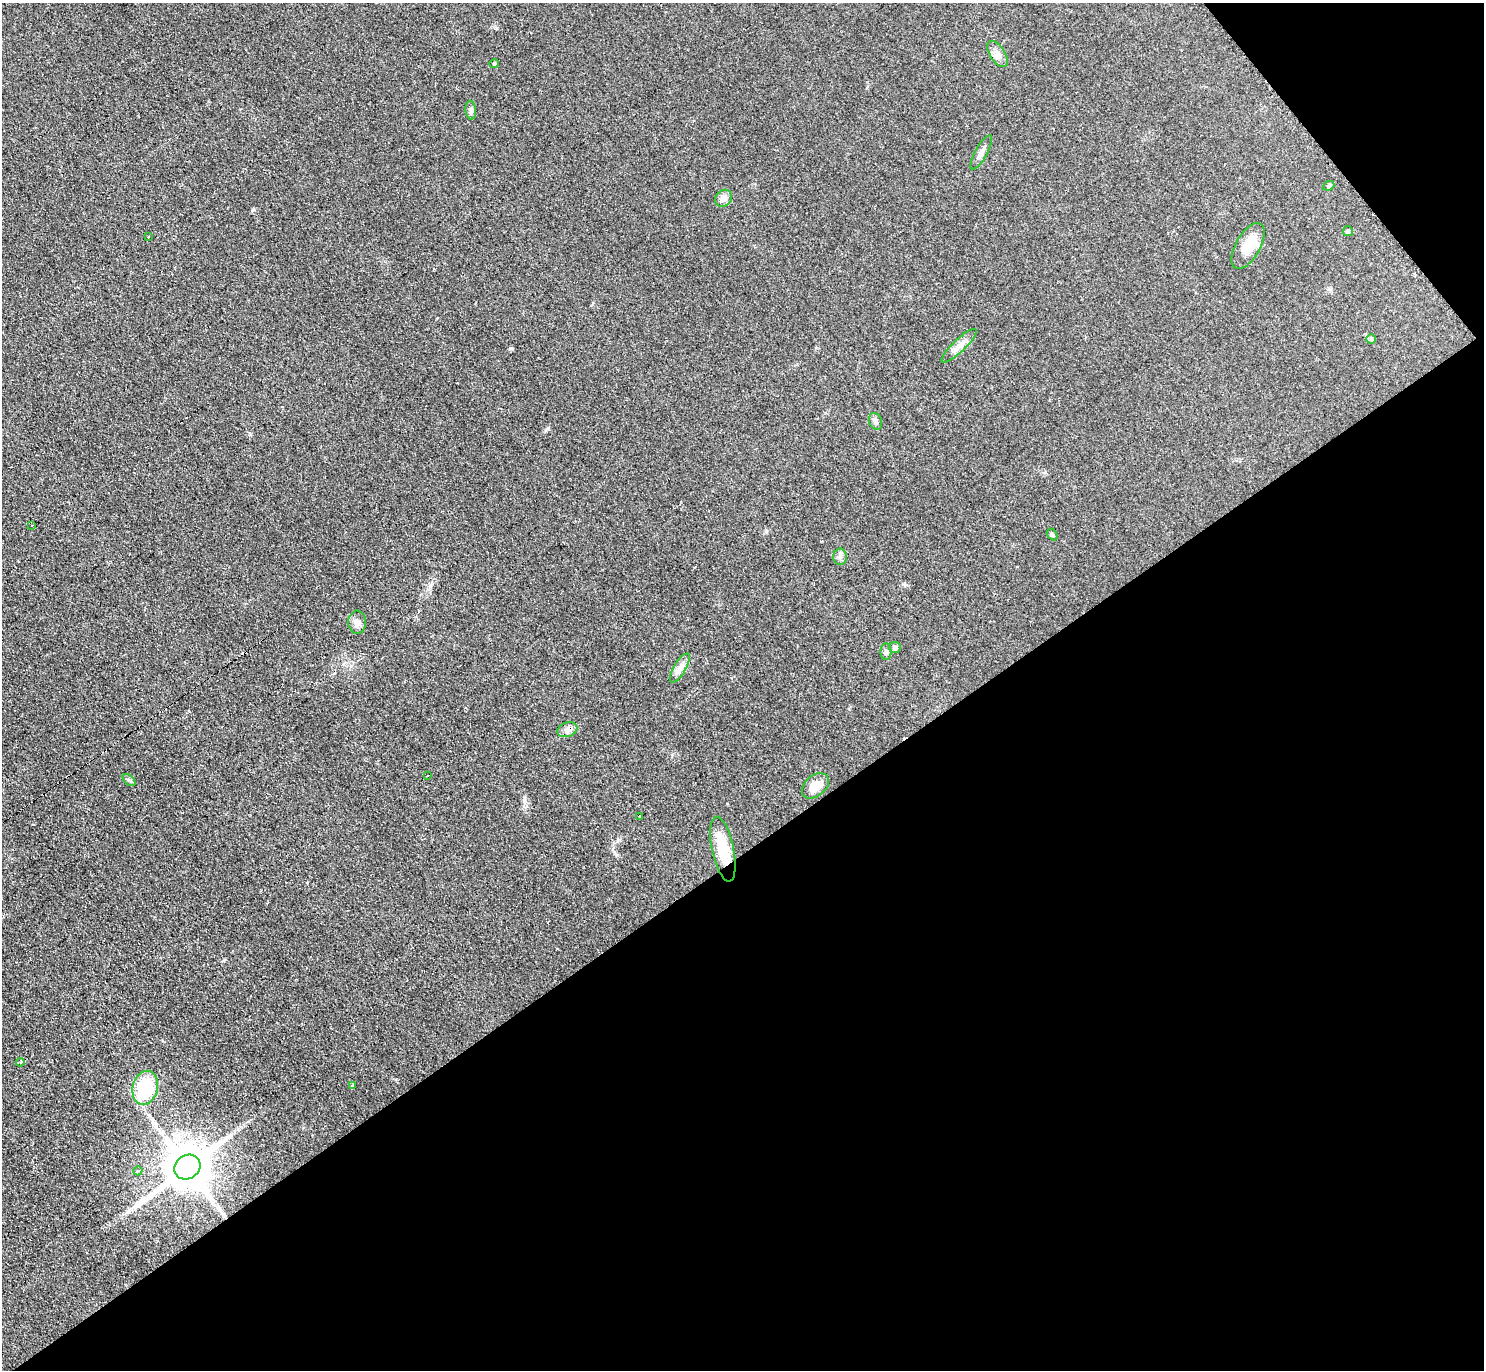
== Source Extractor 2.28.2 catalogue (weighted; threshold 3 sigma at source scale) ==
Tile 12 of 4 x 4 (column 4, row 3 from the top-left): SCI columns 4454-5935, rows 1528-2895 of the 5951 x 5939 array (HDU 1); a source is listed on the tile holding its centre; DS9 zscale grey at full resolution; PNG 1486 x 1372 px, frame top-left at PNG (2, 3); each listed source drawn as its Kron ellipse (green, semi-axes under 4 px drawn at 4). Shown black and unused: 40% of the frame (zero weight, under 2 of 3 exposures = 2% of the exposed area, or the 3 px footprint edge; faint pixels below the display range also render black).
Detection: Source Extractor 2.28.2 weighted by HDU 2 'WHT'; one run over the whole footprint, this tile lists its part. Background 0.14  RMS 0.013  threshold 0.0567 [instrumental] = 3 sigma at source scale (4.5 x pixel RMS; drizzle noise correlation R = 1.50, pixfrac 1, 0.05/0.05 arcsec/px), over >= 5 px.
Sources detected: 32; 2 cosmic-ray / hot-pixel residue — neither listed nor drawn; the other 30 listed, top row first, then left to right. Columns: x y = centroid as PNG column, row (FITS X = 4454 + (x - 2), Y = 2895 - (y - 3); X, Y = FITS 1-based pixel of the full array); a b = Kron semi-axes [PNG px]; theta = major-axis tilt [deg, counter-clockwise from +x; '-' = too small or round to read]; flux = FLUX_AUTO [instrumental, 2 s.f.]
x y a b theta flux
998 54 15 7 -57 7.5
494 64 4 4 - 1.4
471 110 9 5 -86 3.2
981 152 19 6 61 6.9
1329 186 6 4 20 1.8
723 198 9 7 47 7.2
1348 231 5 5 - 1.8
148 237 3 3 - 3.6
1248 246 25 12 60 28
1371 339 5 5 - 1.7
959 346 23 6 44 9.6
875 421 8 6 -70 3.5
32 526 2 2 - 1.4
1052 535 6 4 -51 2.1
840 557 8 6 89 3.9
357 622 11 9 90 7.3
895 647 6 5 - 3.5
886 652 8 5 -90 2.9
680 668 16 6 59 7.4
567 730 10 7 19 5.5
428 776 3 2 - 2
129 780 7 4 -44 2.2
815 786 15 10 41 17
640 816 3 3 - 6.4
723 849 33 11 -78 41
20 1062 4 3 - 1.8
352 1086 4 4 - 2
145 1088 17 12 77 67
187 1167 14 12 36 6300
138 1171 5 3 - 7
Overlapping masked pixels (flux is a lower limit): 1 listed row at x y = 723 849
Unlisted compact peaks at least as high as the median listed source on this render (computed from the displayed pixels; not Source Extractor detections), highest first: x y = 252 210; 548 428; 496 28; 510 349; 524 801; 904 584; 224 960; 766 531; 396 1079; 250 434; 672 755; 816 348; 307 883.